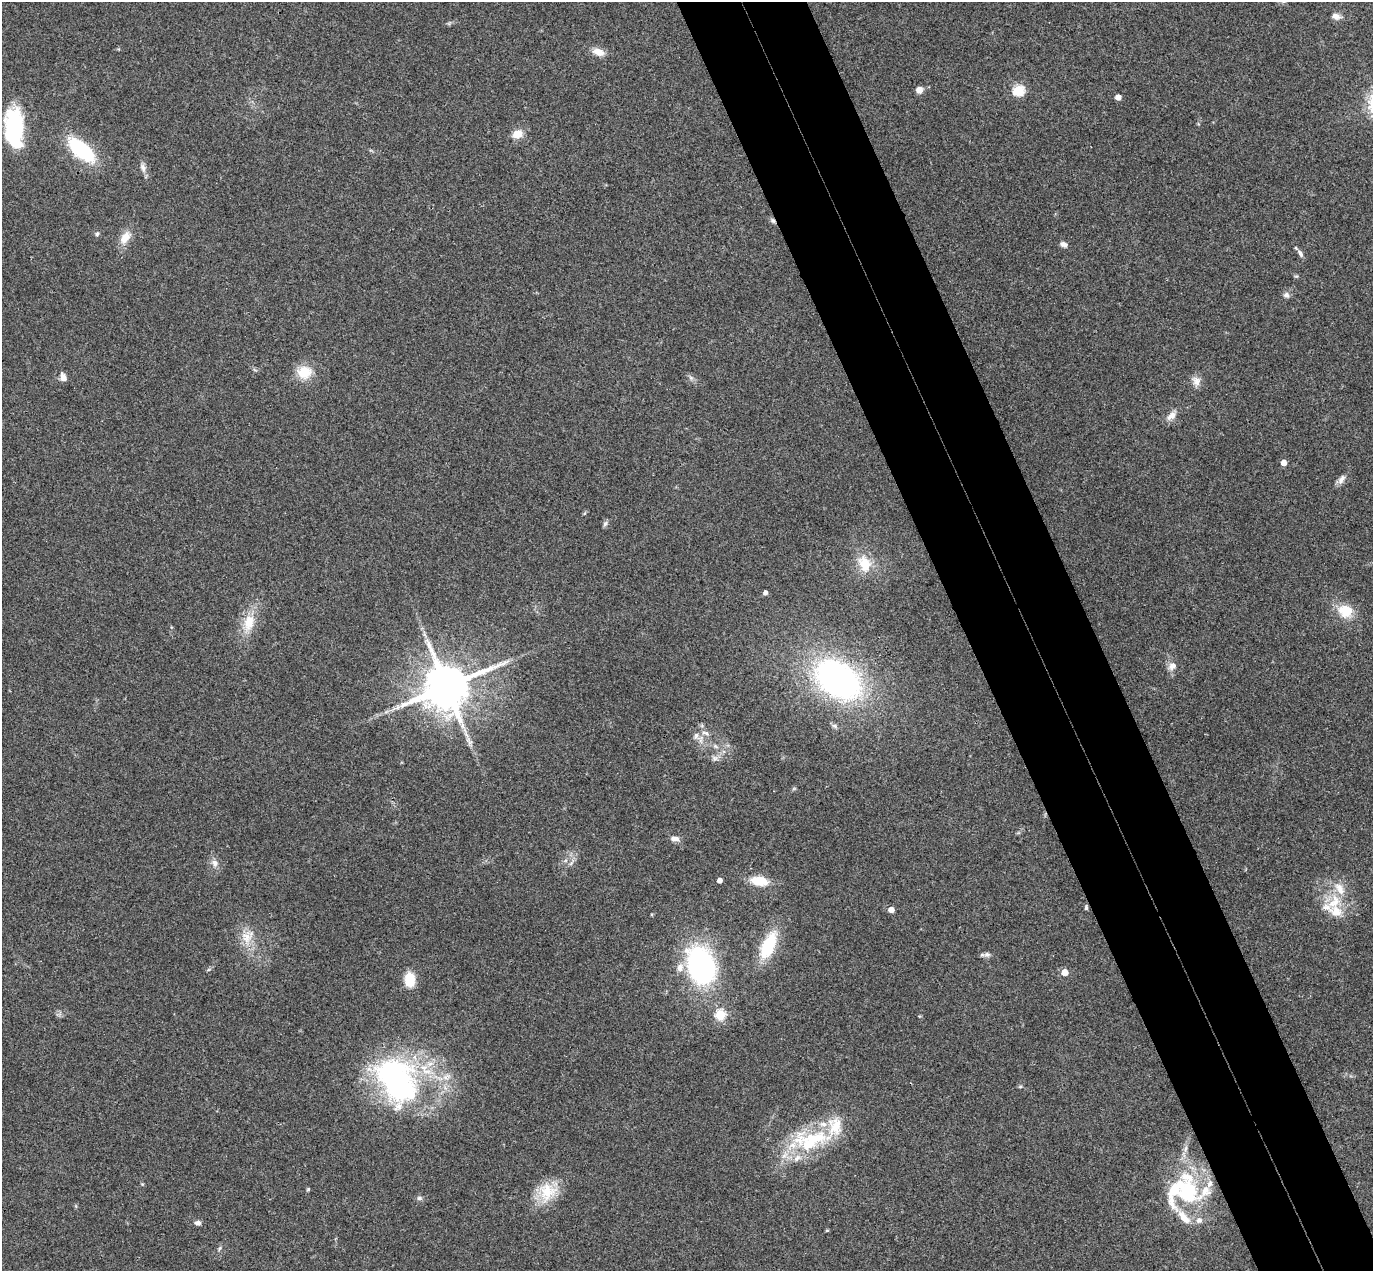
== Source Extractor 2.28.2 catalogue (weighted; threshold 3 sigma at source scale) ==
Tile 6 of 4 x 4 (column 2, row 2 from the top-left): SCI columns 1429-2799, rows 2842-4110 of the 5597 x 5556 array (HDU 1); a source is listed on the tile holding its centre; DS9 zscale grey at full resolution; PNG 1375 x 1273 px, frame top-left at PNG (2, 2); no overlay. Shown black and unused: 9% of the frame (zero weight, under 3 of 4 exposures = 6% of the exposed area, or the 3 px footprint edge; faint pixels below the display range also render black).
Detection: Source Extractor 2.28.2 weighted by HDU 2 'WHT'; one run over the whole footprint, this tile lists its part. Background 0.0535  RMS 0.0051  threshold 0.023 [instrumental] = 3 sigma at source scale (4.5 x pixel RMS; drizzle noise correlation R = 1.50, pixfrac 1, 0.05/0.05 arcsec/px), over >= 5 px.
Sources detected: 77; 1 inside a brighter object's white glare — not listed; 15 inside a brighter listed object's ellipse — not listed separately; the other 61 listed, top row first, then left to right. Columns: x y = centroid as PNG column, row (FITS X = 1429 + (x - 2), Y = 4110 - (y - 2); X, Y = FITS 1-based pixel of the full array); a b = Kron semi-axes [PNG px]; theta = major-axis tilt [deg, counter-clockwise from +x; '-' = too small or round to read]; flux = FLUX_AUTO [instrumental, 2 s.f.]
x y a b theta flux
1336 16 12 7 -15 3
598 52 14 8 -18 5
919 90 6 6 - 3.9
1018 90 5 5 - 43
1118 97 4 4 - 4.6
14 128 37 19 -86 46
517 134 9 8 - 7
81 150 22 10 -41 57
143 167 12 7 -63 2.6
773 221 8 5 -62 1.2
97 234 6 5 - 0.85
125 237 17 11 54 6.4
1064 244 9 6 -21 2.2
1301 254 10 5 -62 1.8
1286 295 8 7 - 1.7
304 372 19 16 2 11
63 377 11 7 -69 2.6
691 378 7 5 -45 1.2
1196 381 14 11 -69 3.6
1171 416 15 9 42 3.8
1284 462 4 4 - 5.3
1341 479 13 7 54 2.7
605 523 8 5 63 1.2
865 564 22 15 -69 12
765 592 4 4 - 2
1345 611 20 18 -25 11
249 622 25 14 75 12
1172 666 11 9 28 3.2
838 679 35 23 -36 190
446 687 13 11 22 2700
397 707 9 5 37 2
698 737 22 9 -43 4.6
470 742 7 6 - 1.6
715 758 9 6 -16 1.9
675 839 12 6 -4 2.5
215 863 11 8 -60 2.9
571 863 8 4 45 1.3
720 880 4 4 - 3.1
759 881 16 9 -8 13
1334 902 24 15 56 13
1086 907 6 4 -89 0.83
891 910 4 4 - 5.7
246 937 21 15 -88 9.1
768 945 36 15 66 22
987 955 9 7 -9 1.7
701 966 31 22 -69 110
208 970 6 3 19 0.69
1065 972 5 4 - 9
410 979 12 8 -86 15
720 1015 5 5 - 34
397 1081 64 42 -58 120
1020 1087 6 4 0 0.67
811 1140 53 24 9 41
1185 1148 9 4 80 1.7
308 1189 5 4 - 0.61
1188 1191 38 31 -75 42
547 1192 26 23 64 15
419 1198 8 6 0 1.3
198 1223 8 6 -8 1.8
827 1230 4 4 - 0.59
220 1248 8 3 71 0.83
Overlapping masked pixels (flux is a lower limit): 1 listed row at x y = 773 221